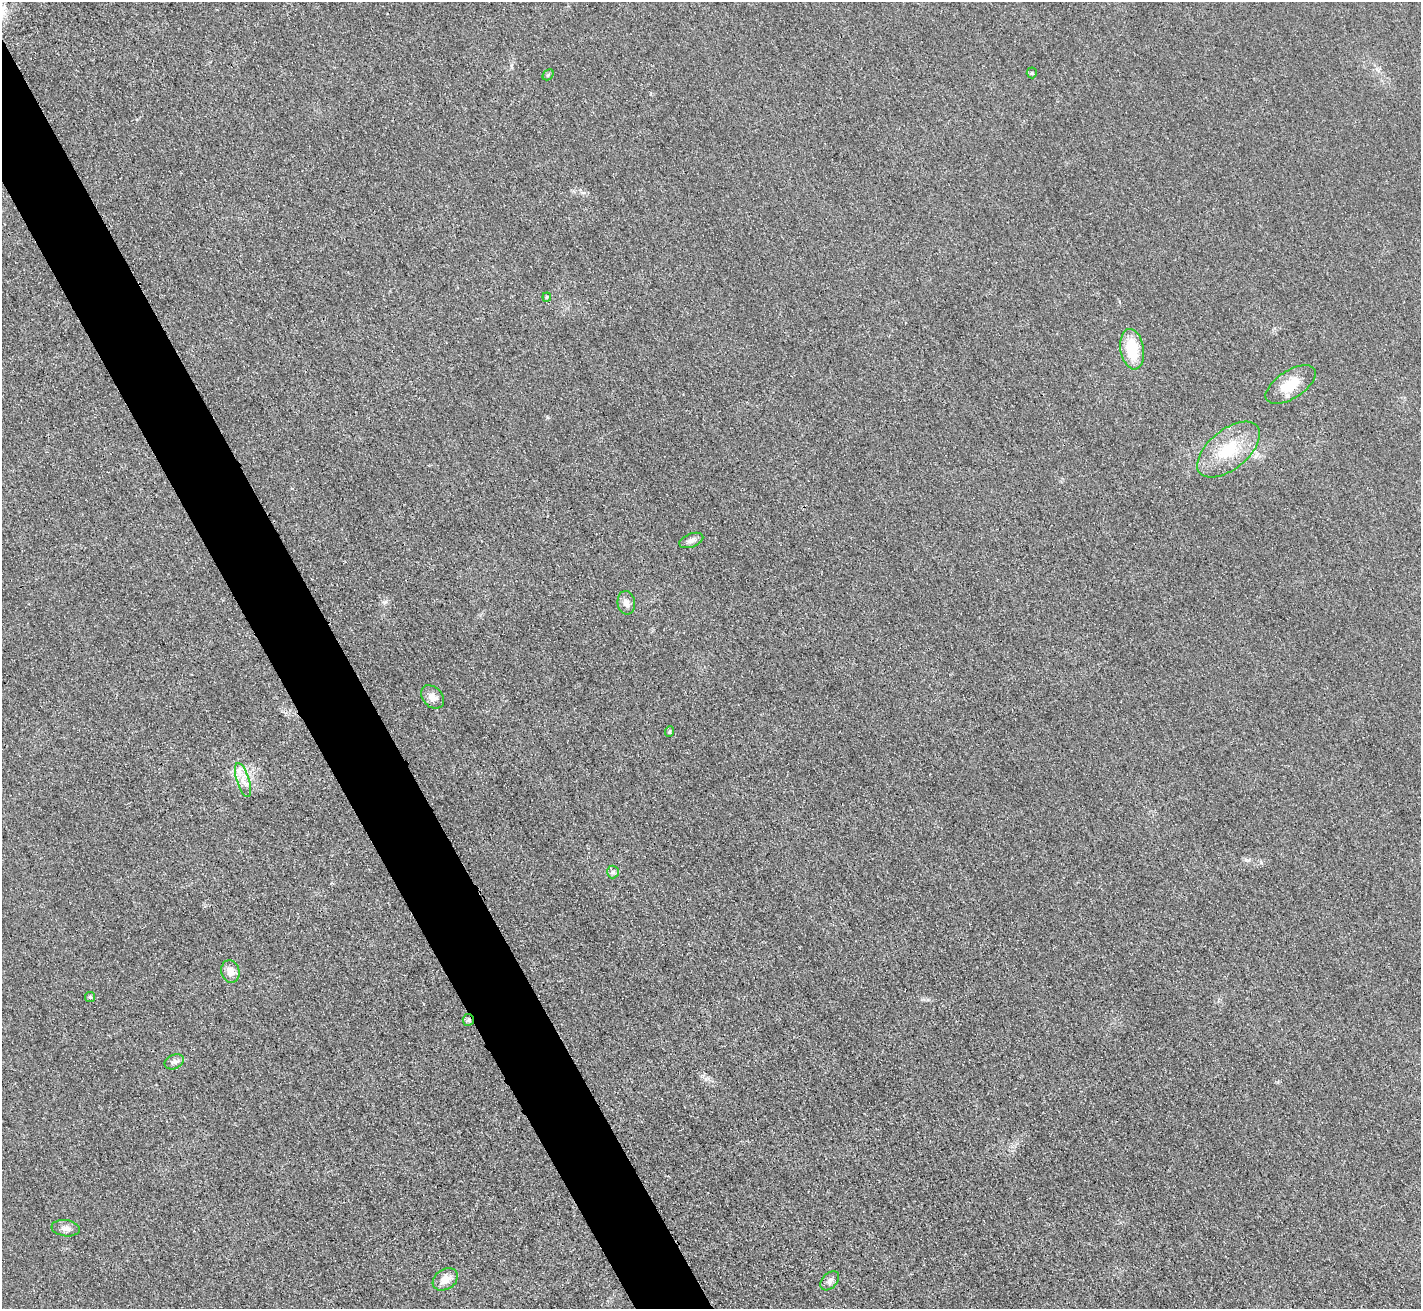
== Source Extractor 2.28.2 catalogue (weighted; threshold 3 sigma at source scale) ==
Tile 11 of 4 x 4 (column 3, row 3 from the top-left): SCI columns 2859-4277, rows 1620-2926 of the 5718 x 5712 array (HDU 1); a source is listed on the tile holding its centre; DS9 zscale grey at full resolution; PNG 1423 x 1311 px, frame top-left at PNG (2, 2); each listed source drawn as its Kron ellipse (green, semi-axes under 4 px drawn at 4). Shown black and unused: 5% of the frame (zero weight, under 3 of 4 exposures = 2% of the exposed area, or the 3 px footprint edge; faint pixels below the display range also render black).
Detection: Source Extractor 2.28.2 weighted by HDU 2 'WHT'; one run over the whole footprint, this tile lists its part. Background 0.0266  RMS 0.0058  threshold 0.0261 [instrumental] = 3 sigma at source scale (4.5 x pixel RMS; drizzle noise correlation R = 1.50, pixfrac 1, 0.05/0.05 arcsec/px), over >= 5 px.
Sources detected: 20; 1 inside a brighter listed object's ellipse — not listed separately; the other 19 listed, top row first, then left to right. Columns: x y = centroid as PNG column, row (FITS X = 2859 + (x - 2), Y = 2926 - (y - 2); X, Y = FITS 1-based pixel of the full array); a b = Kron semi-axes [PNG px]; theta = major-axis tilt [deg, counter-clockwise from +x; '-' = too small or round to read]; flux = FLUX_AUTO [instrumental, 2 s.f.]
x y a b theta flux
1032 73 5 5 - 0.76
548 75 6 4 46 0.88
547 297 4 4 - 0.63
1132 349 20 11 -80 22
1291 385 28 14 33 15
1229 450 37 19 39 25
691 540 12 6 21 2.7
626 603 12 8 -81 3.4
432 697 13 9 -46 4.2
669 731 5 3 - 0.75
243 780 18 6 -73 5.1
613 872 6 6 - 1.3
230 972 11 9 -75 5
90 997 5 5 - 0.86
468 1020 6 5 - 1
174 1062 10 7 26 2.1
66 1228 14 8 -8 3.3
445 1279 13 10 33 5.9
830 1281 11 7 46 2.4
Overlapping masked pixels (flux is a lower limit): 1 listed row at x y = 468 1020
Unlisted compact peaks at least as high as the median listed source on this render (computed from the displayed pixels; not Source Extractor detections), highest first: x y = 1246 860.